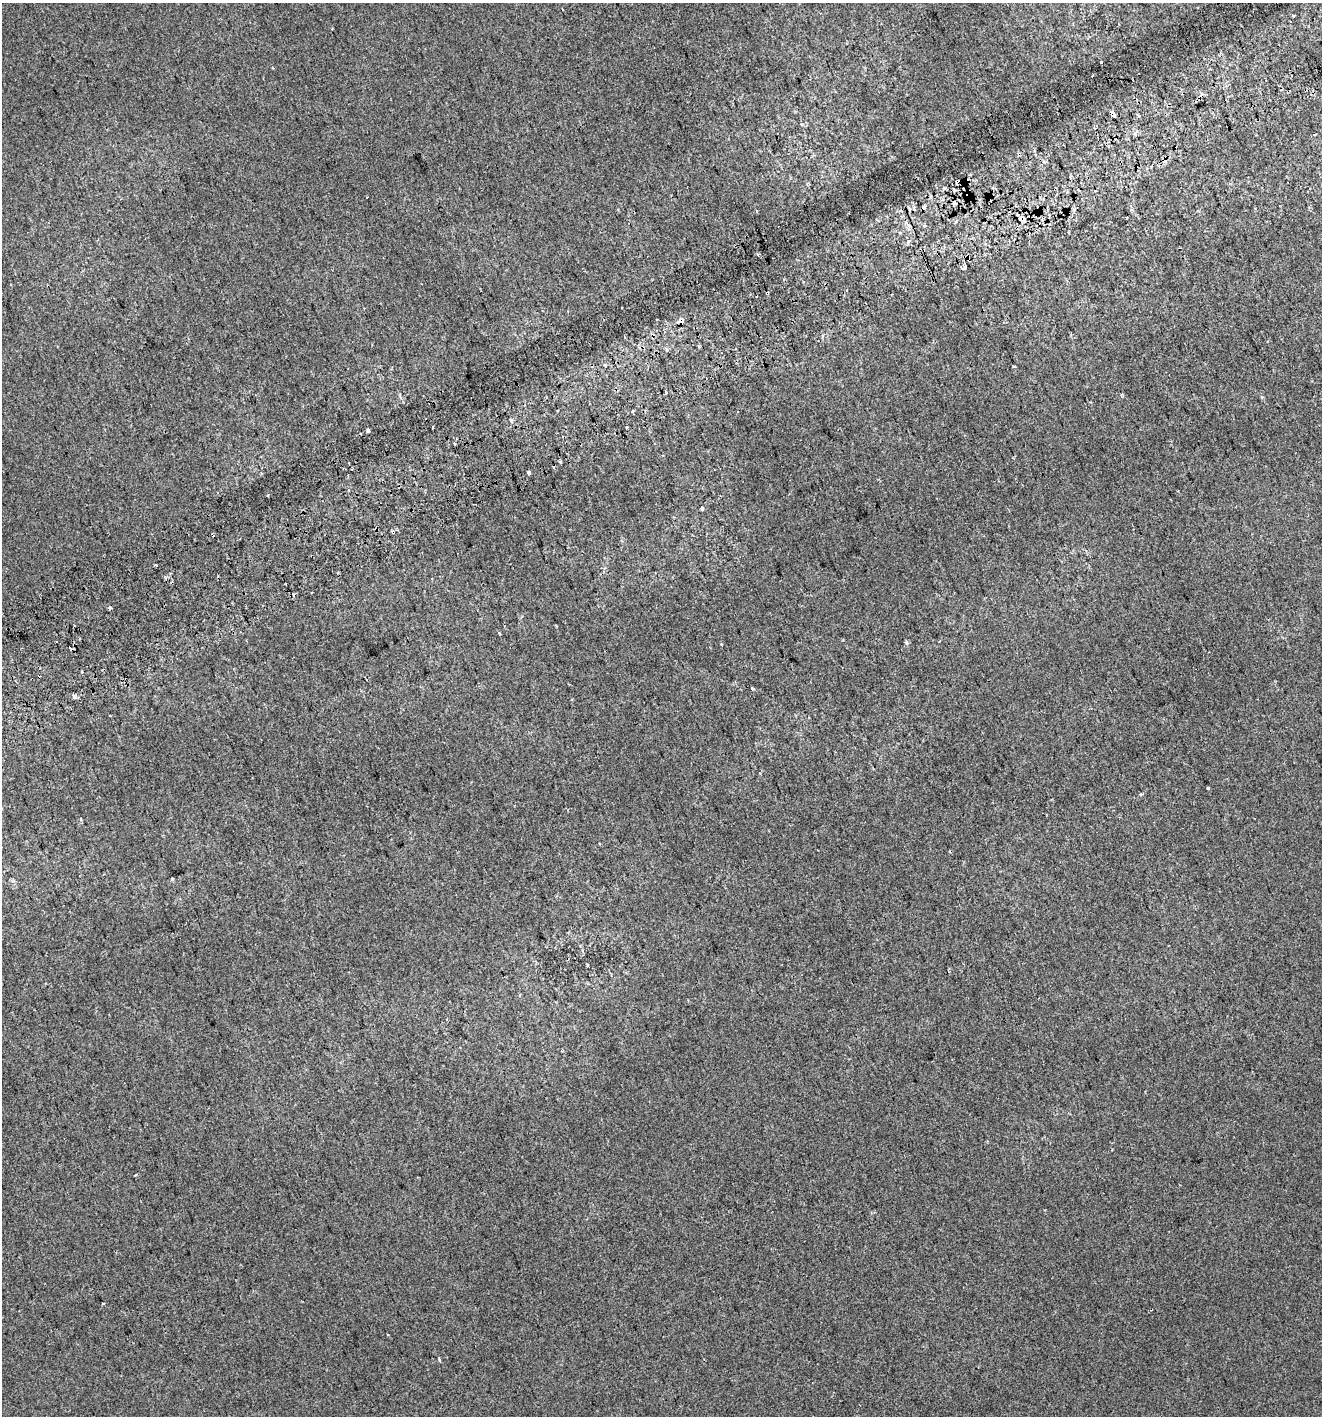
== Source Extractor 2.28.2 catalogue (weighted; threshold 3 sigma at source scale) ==
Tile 10 of 4 x 4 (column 2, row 3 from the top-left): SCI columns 1428-2747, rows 1457-2870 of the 5552 x 5736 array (HDU 1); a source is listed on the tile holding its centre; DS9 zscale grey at full resolution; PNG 1324 x 1418 px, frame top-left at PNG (2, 3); no overlay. Shown black and unused: <1% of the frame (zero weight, under 2 of 3 exposures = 2% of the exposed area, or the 3 px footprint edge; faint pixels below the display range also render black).
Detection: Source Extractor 2.28.2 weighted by HDU 2 'WHT'; one run over the whole footprint, this tile lists its part. Background -1.28e-04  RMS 0.0074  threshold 0.0334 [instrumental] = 3 sigma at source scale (4.5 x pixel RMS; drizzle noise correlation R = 1.50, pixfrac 1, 0.0396/0.0396 arcsec/px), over >= 5 px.
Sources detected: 63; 15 cosmic-ray / hot-pixel residue — not listed; the other 48 listed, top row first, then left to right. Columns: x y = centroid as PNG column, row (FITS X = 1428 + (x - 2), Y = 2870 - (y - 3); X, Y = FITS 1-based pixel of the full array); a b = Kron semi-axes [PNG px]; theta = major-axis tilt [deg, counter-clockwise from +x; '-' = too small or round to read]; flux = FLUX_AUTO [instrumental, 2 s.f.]
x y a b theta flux
1293 16 3 3 - 0.92
1101 62 3 3 - 1
1113 114 5 4 - 9.3
1314 134 4 3 - 1.4
958 182 5 3 - 1.7
757 211 3 3 - 0.78
924 226 3 3 - 1.9
908 242 6 5 - 1.6
758 255 4 2 - 1.4
964 267 4 4 - 13
847 290 3 2 - 0.83
767 293 4 3 - 2.2
756 296 3 3 - 3.5
657 319 2 2 - 0.85
680 321 10 6 17 2.6
699 346 3 3 - 1.1
666 350 5 5 - 1.5
1014 367 4 2 - 1.1
666 393 3 3 - 3.1
1121 396 4 4 - 1.2
1262 397 4 4 - 0.83
632 411 3 3 - 5.1
511 420 5 3 - 1
432 427 3 3 - 3.7
627 427 3 2 - 0.64
368 430 4 3 - 8.6
560 461 3 3 - 0.94
529 473 4 3 - 5.7
702 508 4 3 - 1.6
393 532 4 3 - 1.8
156 565 3 2 - 1.3
285 584 2 2 - 0.63
110 608 4 4 - 1
75 626 2 2 - 0.66
499 634 3 2 - 1.1
56 642 3 2 - 0.73
907 642 4 3 - 2.9
722 645 3 3 - 3.5
81 672 3 3 - 16
753 689 4 3 - 3.9
75 696 3 3 - 19
110 715 2 2 - 0.56
1208 788 3 3 - 1.3
1140 794 6 3 9 0.85
600 844 3 2 - 0.54
172 879 3 3 - 2.7
103 1303 4 2 - 0.63
439 1360 3 3 - 3.2
Overlapping masked pixels (flux is a lower limit): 6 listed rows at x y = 1113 114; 958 182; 767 293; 680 321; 368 430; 393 532
Unlisted compact peaks at least as high as the median listed source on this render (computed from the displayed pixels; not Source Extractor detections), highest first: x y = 587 965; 136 1175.